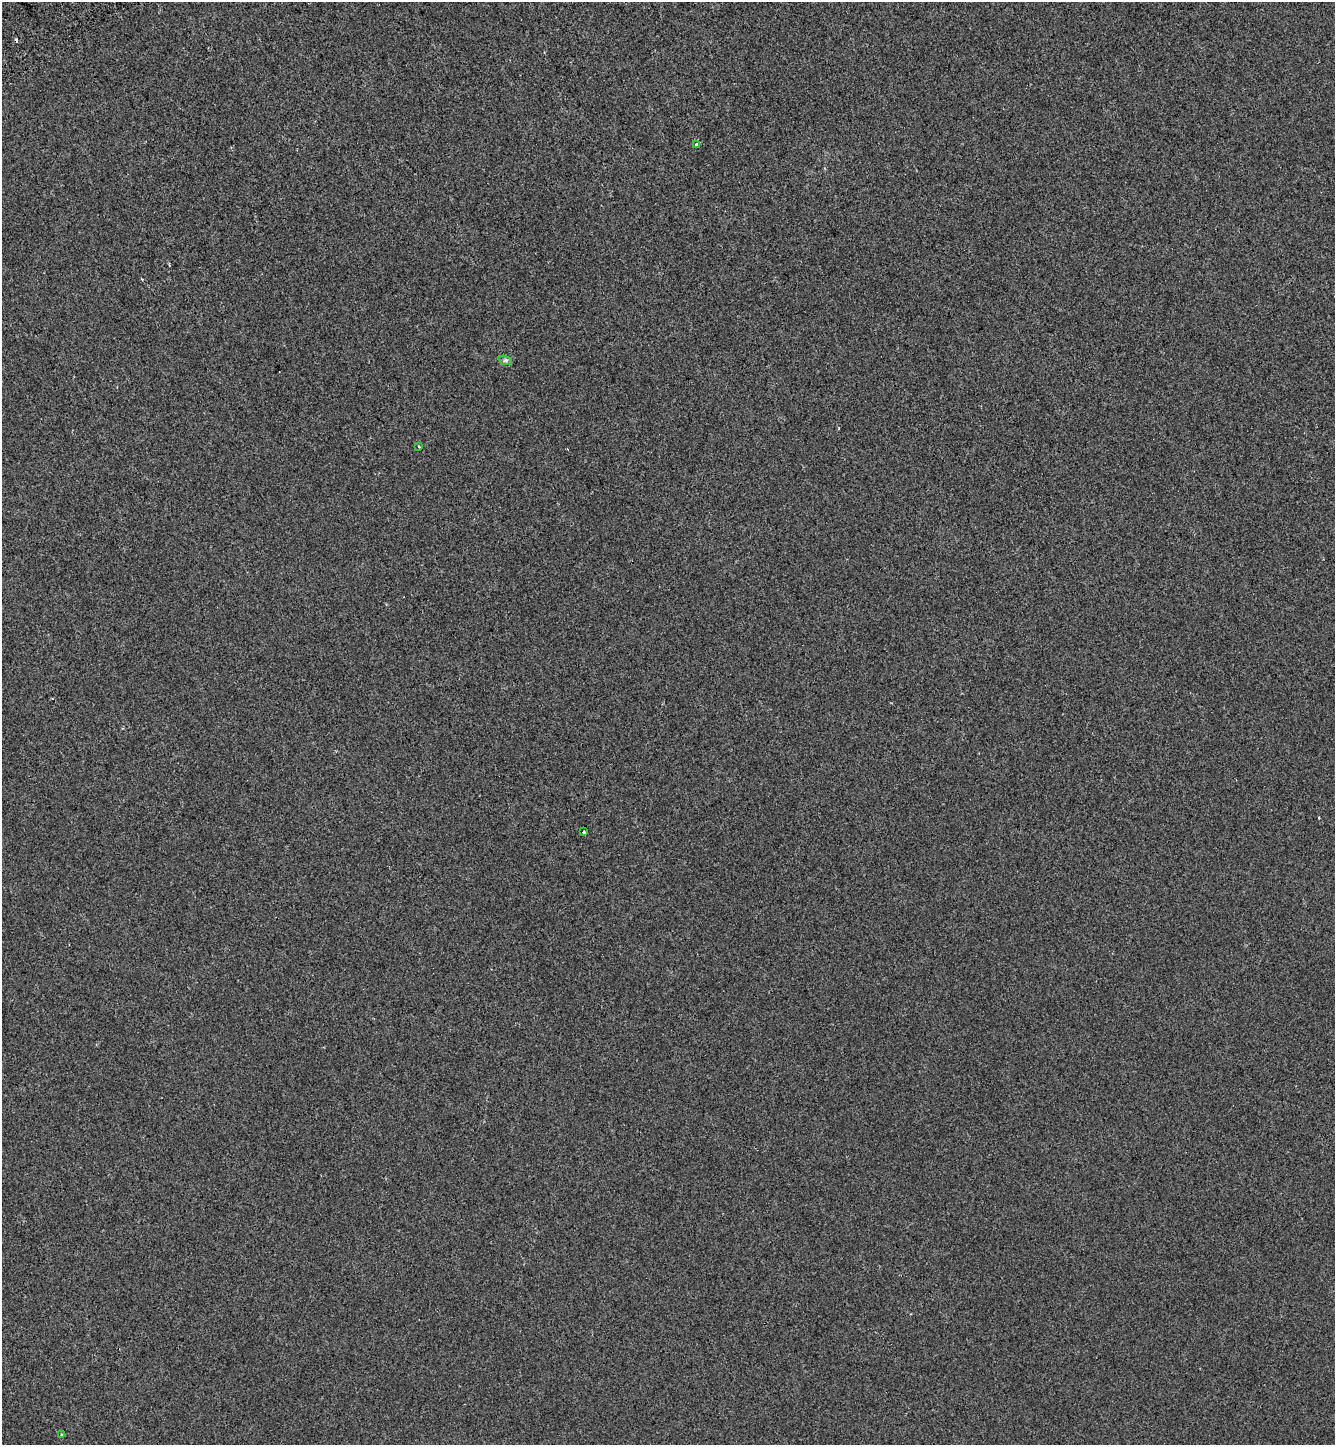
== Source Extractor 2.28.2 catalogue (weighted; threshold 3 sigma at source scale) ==
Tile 11 of 4 x 4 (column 3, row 3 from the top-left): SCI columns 2958-4290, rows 1544-2986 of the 5858 x 5977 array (HDU 1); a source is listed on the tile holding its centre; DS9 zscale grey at full resolution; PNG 1337 x 1447 px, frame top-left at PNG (2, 2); each listed source drawn as its Kron ellipse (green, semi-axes under 4 px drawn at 4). Shown black and unused: <1% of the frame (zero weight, under 2 of 3 exposures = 7% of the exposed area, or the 3 px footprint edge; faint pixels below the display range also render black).
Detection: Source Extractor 2.28.2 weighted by HDU 2 'WHT'; one run over the whole footprint, this tile lists its part. Background -4.05e-04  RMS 0.0046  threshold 0.0205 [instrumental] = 3 sigma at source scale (4.5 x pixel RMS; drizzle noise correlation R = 1.50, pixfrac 1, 0.0396/0.0396 arcsec/px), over >= 5 px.
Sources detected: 6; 1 cosmic-ray / hot-pixel residue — neither listed nor drawn; the other 5 listed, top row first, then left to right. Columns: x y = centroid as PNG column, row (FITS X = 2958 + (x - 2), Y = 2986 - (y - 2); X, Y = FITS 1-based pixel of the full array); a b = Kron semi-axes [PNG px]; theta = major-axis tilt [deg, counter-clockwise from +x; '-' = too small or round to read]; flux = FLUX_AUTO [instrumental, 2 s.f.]
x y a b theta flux
696 144 3 3 - 4.8
505 360 7 4 -18 0.79
418 446 3 2 - 0.4
584 832 3 3 - 2.3
62 1435 3 2 - 0.38